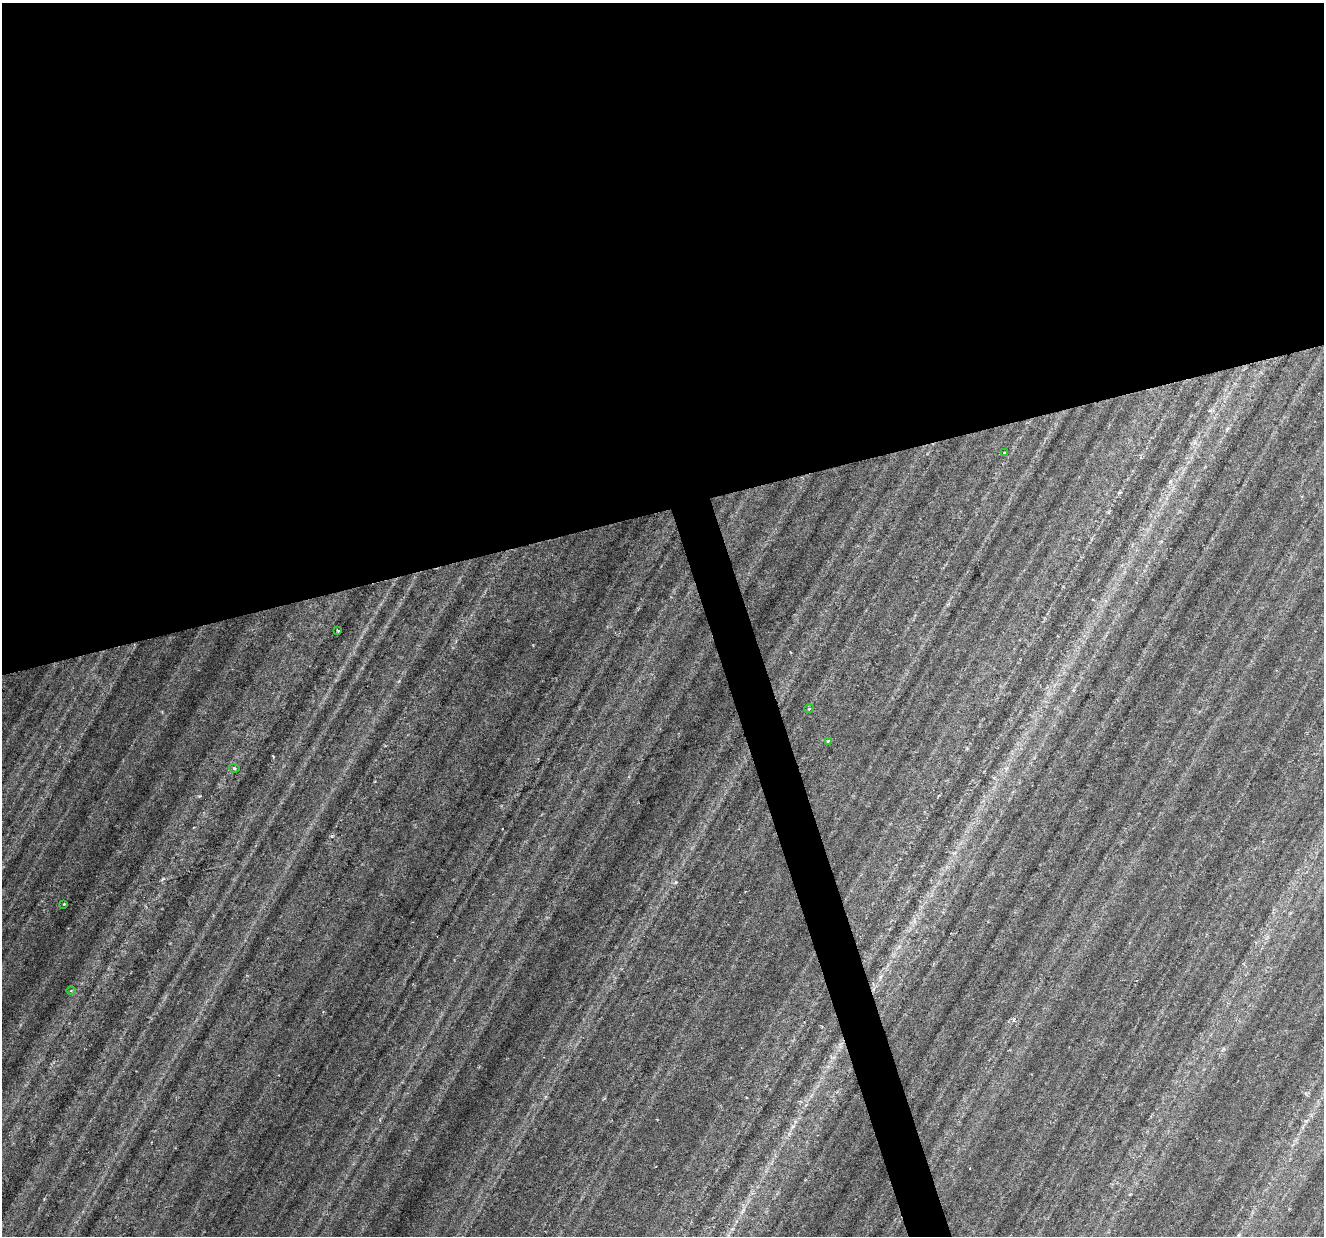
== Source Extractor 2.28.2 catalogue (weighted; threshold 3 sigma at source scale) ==
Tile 2 of 4 x 4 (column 2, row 1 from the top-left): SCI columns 1323-2644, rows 3761-4994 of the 5293 x 5112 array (HDU 1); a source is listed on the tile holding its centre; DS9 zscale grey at full resolution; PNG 1326 x 1238 px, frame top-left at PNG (2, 3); each listed source drawn as its Kron ellipse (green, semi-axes under 4 px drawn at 4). Shown black and unused: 43% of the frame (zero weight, under 3 of 6 exposures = <1% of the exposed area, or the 3 px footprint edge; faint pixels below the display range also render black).
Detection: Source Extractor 2.28.2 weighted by HDU 2 'WHT'; one run over the whole footprint, this tile lists its part. Background 0.0394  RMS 0.0029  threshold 0.012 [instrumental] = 3 sigma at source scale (4.09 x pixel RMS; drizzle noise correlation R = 1.36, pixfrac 0.8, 0.0396/0.0396 arcsec/px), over >= 5 px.
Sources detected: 7; all 7 listed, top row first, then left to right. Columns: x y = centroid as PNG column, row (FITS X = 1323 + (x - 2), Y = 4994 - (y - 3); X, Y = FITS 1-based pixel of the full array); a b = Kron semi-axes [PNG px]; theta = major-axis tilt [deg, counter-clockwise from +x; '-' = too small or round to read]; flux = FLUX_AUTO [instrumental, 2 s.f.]
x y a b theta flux
1004 453 2 2 - 0.2
338 631 3 2 - 0.33
809 709 5 3 - 0.24
829 741 4 3 - 0.62
234 768 5 4 - 0.46
64 904 3 3 - 0.32
71 990 4 3 - 0.26